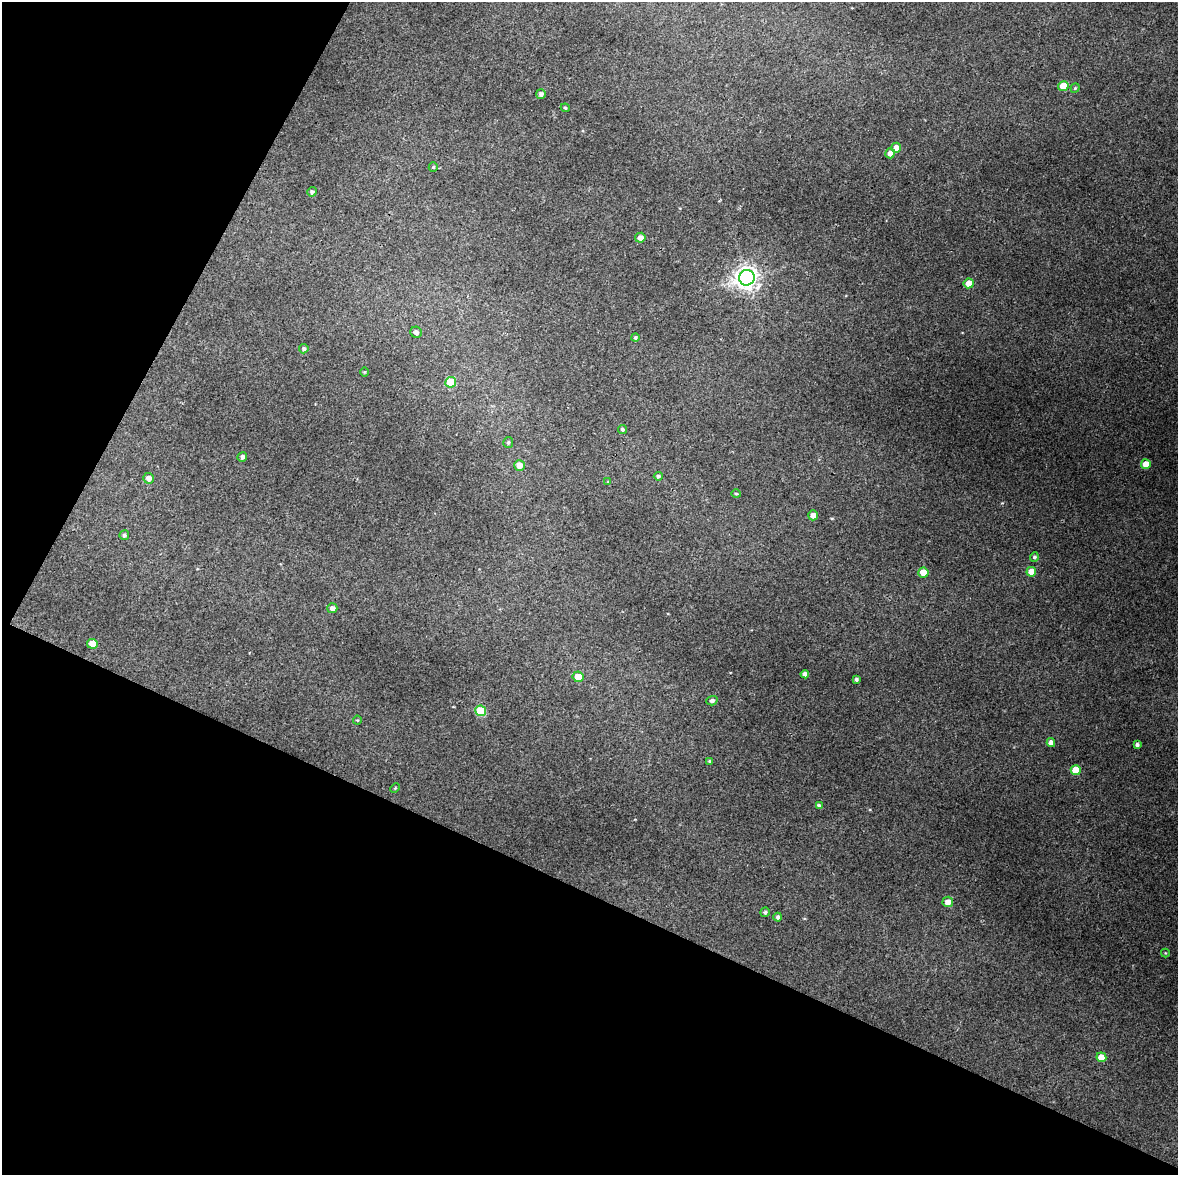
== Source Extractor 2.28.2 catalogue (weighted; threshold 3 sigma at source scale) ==
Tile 5 of 4 x 3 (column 1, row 2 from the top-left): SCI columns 4-1179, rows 1430-2602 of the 4707 x 4001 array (HDU 1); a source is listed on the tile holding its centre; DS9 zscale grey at full resolution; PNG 1180 x 1177 px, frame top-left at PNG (2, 2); each listed source drawn as its Kron ellipse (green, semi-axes under 4 px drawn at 4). Shown black and unused: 32% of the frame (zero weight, under 3 of 4 exposures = <1% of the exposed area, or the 3 px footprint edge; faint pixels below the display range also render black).
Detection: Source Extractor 2.28.2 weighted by HDU 2 'WHT'; one run over the whole footprint, this tile lists its part. Background 0.0298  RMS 0.0061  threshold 0.0274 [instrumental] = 3 sigma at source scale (4.5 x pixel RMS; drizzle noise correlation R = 1.50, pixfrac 1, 0.0396/0.0396 arcsec/px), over >= 5 px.
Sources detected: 49; all 49 listed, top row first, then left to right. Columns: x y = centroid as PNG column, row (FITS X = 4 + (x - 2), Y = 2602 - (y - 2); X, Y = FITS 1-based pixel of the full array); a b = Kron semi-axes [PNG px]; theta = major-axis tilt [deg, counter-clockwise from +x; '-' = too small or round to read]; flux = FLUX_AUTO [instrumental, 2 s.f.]
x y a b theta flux
1063 86 5 5 - 11
1075 88 5 4 - 0.79
541 94 5 5 - 2
565 108 4 4 - 0.77
896 148 5 4 - 4.6
890 153 5 5 - 3.6
433 167 5 4 - 0.72
312 192 5 4 - 1.6
640 238 5 5 - 3.2
747 278 8 7 - 400
969 283 5 5 - 6.8
416 332 6 5 - 2.4
635 338 4 4 - 1.3
304 349 4 4 - 1.4
365 372 5 3 - 0.51
451 382 5 5 - 22
622 429 5 4 - 1.1
508 442 5 5 - 1.2
242 457 5 4 - 1.9
1146 464 5 5 - 9.5
519 465 5 5 - 5.1
658 476 4 4 - 1.1
149 478 5 5 - 3.2
608 482 4 4 - 0.54
736 494 4 4 - 0.79
813 515 5 5 - 3.8
124 535 5 4 - 1.5
1034 557 5 4 - 1.3
923 572 5 5 - 8.7
1031 572 5 5 - 7
332 608 5 5 - 3
92 644 5 5 - 7.4
805 674 4 4 - 2.9
578 677 5 5 - 7.9
856 679 4 3 - 1.1
712 701 5 4 - 1.9
481 711 5 5 - 24
357 720 4 4 - 0.7
1051 742 4 4 - 3.5
1137 745 4 3 - 1.7
710 761 4 3 - 1
1076 770 5 5 - 12
395 788 5 3 - 0.61
819 806 4 4 - 1.6
948 902 5 5 - 4.7
765 912 5 4 - 1.2
778 917 4 4 - 1.4
1165 953 4 4 - 0.55
1101 1057 5 5 - 6.7